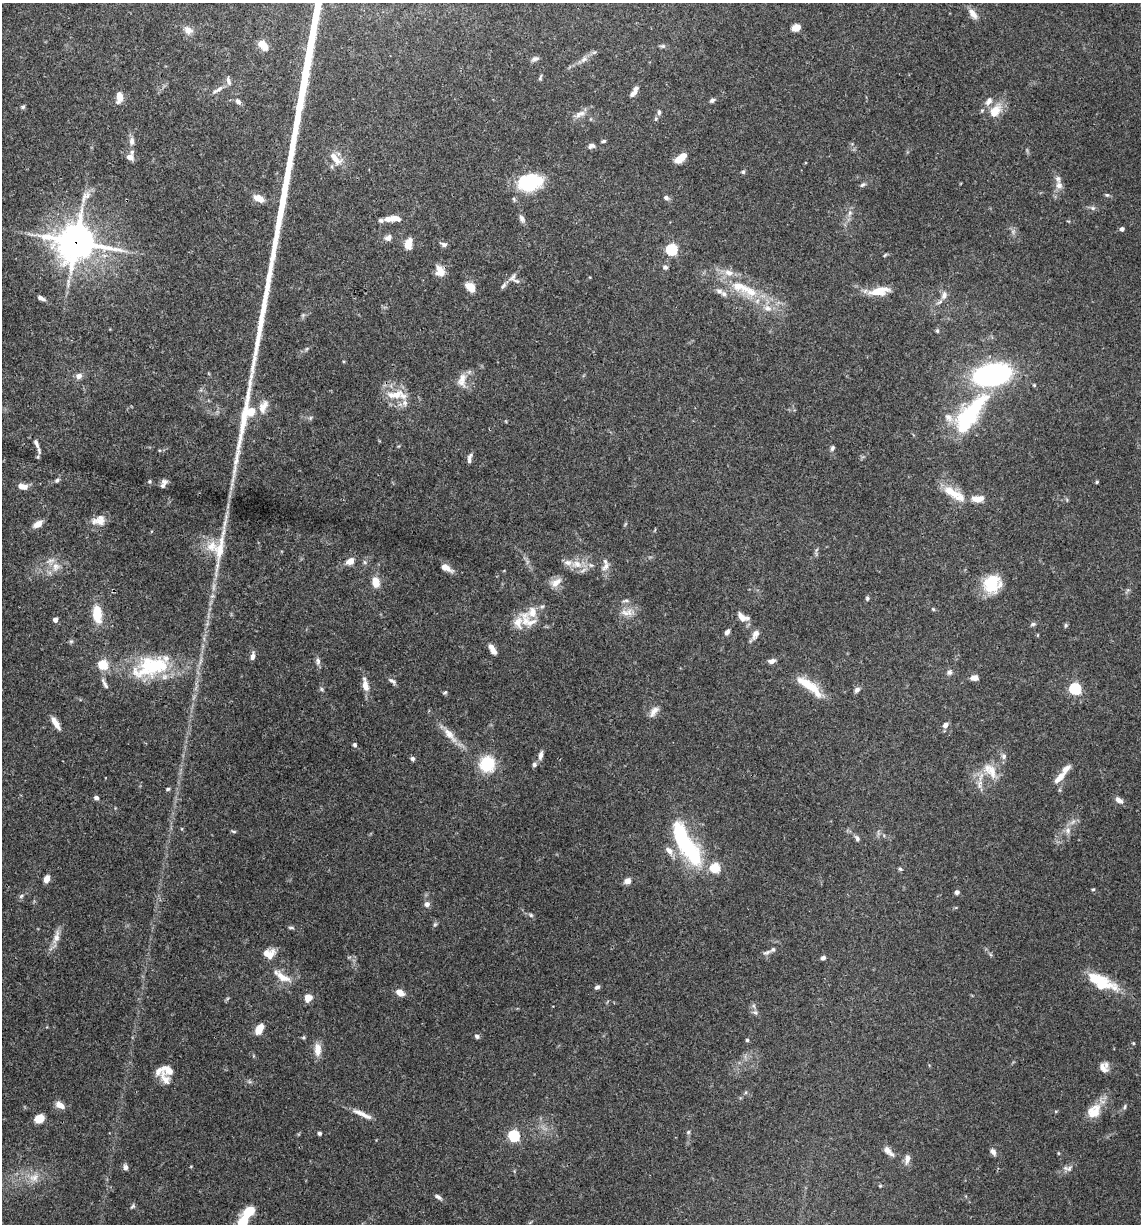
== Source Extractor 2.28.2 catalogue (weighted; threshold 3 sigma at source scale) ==
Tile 11 of 4 x 4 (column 3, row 3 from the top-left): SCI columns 2517-3655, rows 1225-2446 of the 4913 x 4894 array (HDU 1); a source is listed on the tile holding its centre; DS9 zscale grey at full resolution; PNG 1143 x 1226 px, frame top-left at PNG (2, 3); no overlay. Shown black and unused: <1% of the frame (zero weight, under 3 of 4 exposures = <1% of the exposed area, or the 3 px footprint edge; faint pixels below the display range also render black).
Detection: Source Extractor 2.28.2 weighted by HDU 2 'WHT'; one run over the whole footprint, this tile lists its part. Background 0.062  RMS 0.003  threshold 0.0136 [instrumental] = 3 sigma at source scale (4.5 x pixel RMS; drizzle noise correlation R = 1.50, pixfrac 1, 0.05/0.05 arcsec/px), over >= 5 px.
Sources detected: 210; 4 inside a brighter object's white glare — not listed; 24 inside a brighter listed object's ellipse — not listed separately; the other 182 listed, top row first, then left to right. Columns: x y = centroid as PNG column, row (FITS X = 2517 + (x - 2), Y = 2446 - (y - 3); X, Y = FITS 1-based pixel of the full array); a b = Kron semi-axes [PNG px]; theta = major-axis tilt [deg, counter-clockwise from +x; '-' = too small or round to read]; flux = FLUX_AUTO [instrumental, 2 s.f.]
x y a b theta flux
973 14 15 7 -55 2.2
796 28 8 7 - 2.1
188 30 12 10 -28 2.1
263 45 13 7 -46 3.9
662 46 9 5 9 0.61
535 59 10 6 14 0.94
584 59 10 7 44 1.3
540 78 9 4 76 0.5
228 81 14 5 -75 1.2
219 89 11 6 36 1.4
636 89 11 6 69 1.2
119 97 13 7 85 2.8
712 100 7 5 26 0.73
989 101 11 7 52 1.7
238 102 8 6 -55 1
23 107 6 5 - 0.48
659 112 8 5 89 0.71
995 112 18 11 55 5.1
580 114 16 7 25 2.1
132 141 12 7 -90 1.6
603 141 5 4 - 0.5
591 146 9 6 12 0.99
130 157 9 7 -15 2
335 158 23 9 -48 3.6
680 158 13 6 40 4.4
743 172 5 5 - 0.46
530 182 24 16 13 20
862 185 8 5 31 0.62
1059 185 11 9 -89 1.8
1107 195 5 5 - 0.47
85 196 20 9 53 2.8
259 198 11 6 -26 3.8
666 198 6 5 - 1
1093 208 6 5 - 0.68
850 213 6 5 - 0.73
394 218 13 7 -5 2.7
522 218 11 6 -64 1.1
381 220 8 6 8 0.72
1122 229 4 4 - 1.2
388 238 10 7 29 1.5
76 242 14 12 -3 620
408 244 11 7 77 3.7
444 244 9 5 -15 0.86
671 250 5 5 - 34
885 255 6 3 45 0.36
665 267 6 6 - 0.8
440 271 13 10 -71 3.3
513 277 12 7 46 1.2
503 286 11 4 50 0.86
470 287 13 8 -41 3.6
719 291 10 7 -31 1.3
749 291 31 13 -30 9.6
879 291 24 9 11 6.1
944 295 14 8 72 1.8
41 298 10 5 -26 1.1
937 331 6 4 -69 0.45
306 349 6 4 70 0.39
992 375 28 16 11 67
79 376 9 8 - 1.5
462 378 20 11 90 3
396 395 19 11 27 4.5
263 407 19 10 63 3
971 412 43 16 49 32
310 418 6 4 71 0.43
36 444 15 6 -66 1.4
832 448 7 5 70 0.65
470 458 12 4 76 1.1
57 480 7 6 - 0.65
150 481 5 5 - 0.45
164 482 10 8 4 1.1
1097 482 4 4 - 0.35
23 486 12 7 -10 2.4
951 492 27 11 -30 6.3
977 499 12 7 -8 3.2
99 520 18 12 18 3.3
38 524 11 7 31 2.5
220 548 75 11 79 11
350 561 10 7 29 2.4
364 562 6 4 -70 0.48
577 564 16 11 -7 4.2
606 566 12 7 52 1.7
56 567 13 10 80 2.9
446 568 14 7 -30 2.1
376 582 12 9 -74 3.4
556 582 15 9 38 2.7
990 585 26 18 -23 9.7
867 598 6 5 - 0.52
626 601 11 4 4 0.67
542 606 6 4 27 0.53
933 609 5 4 - 0.36
627 612 19 10 3 3
97 614 19 9 -85 7.4
742 617 13 7 -29 2.9
55 620 4 4 - 1.9
528 620 29 17 -41 6.5
1033 624 8 5 15 0.6
1066 625 5 5 - 0.46
727 632 7 5 55 1
755 634 13 7 63 1.8
492 649 12 5 -61 2.3
252 656 10 5 79 1.1
318 661 11 6 -84 1
772 661 8 5 11 1.3
103 665 5 5 - 20
151 667 51 25 15 24
949 672 8 6 74 0.88
974 678 8 6 1 1.9
392 681 12 5 -37 0.86
365 685 18 7 -78 3
809 685 37 10 -37 8.1
321 689 6 4 -88 0.49
1075 689 5 5 - 38
857 690 8 5 41 0.94
445 692 6 4 29 0.41
654 711 17 7 54 1.9
56 723 17 6 -58 2.5
945 725 7 5 55 1.5
450 735 28 9 -50 3.9
355 745 5 4 - 0.53
541 756 12 6 77 1.2
1004 756 8 6 -89 1
412 759 6 5 - 0.69
487 764 16 15 - 11
534 765 6 6 - 0.72
992 772 21 12 -68 4.6
1059 778 18 7 47 2.9
168 789 5 4 - 0.42
96 798 6 5 - 0.82
1119 800 10 6 -33 1.6
1068 830 9 8 - 1.4
234 831 7 3 -9 0.39
857 839 8 5 -59 0.82
686 844 52 15 -60 36
669 851 14 8 -48 2
715 868 5 5 - 20
900 869 6 4 -43 0.45
47 879 7 5 68 2.2
627 881 7 6 - 1.9
1093 889 5 4 - 0.34
957 892 5 5 - 0.98
21 896 6 4 45 0.48
427 904 7 6 - 1.2
531 915 6 5 - 0.52
435 924 6 4 44 0.45
291 928 9 3 -1 0.51
56 937 22 7 75 2.6
767 952 13 5 24 0.95
269 953 15 11 9 3.3
823 958 5 5 - 0.86
283 977 24 10 -32 4.1
1096 979 37 13 -22 9.2
597 987 7 4 25 0.76
400 993 8 6 -34 3.2
308 998 9 8 - 2.5
754 1006 6 4 -71 0.57
755 1012 7 4 -2 0.58
259 1029 9 6 63 5.2
477 1036 6 5 - 0.72
747 1040 4 4 - 0.46
1133 1043 5 3 - 0.27
317 1049 17 9 -88 2.9
1104 1067 12 10 -87 2.1
165 1079 20 10 -63 2.8
60 1105 12 7 -28 2.1
1125 1107 8 4 81 0.48
1094 1111 20 15 49 5.2
364 1115 23 6 -25 2.7
39 1119 7 6 - 5.5
688 1132 6 5 - 0.46
319 1133 4 4 - 0.78
514 1136 5 5 - 30
888 1151 17 7 -44 2
993 1152 9 6 -55 1.2
1058 1153 5 3 - 0.27
907 1159 12 7 83 1.6
125 1167 7 6 - 0.99
1069 1168 10 7 39 1.2
34 1177 14 11 24 3
880 1186 4 3 - 0.26
438 1197 10 5 -33 0.87
133 1206 8 4 51 0.53
249 1211 11 7 35 8.2
Overlapping masked pixels (flux is a lower limit): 2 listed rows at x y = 76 242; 151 667